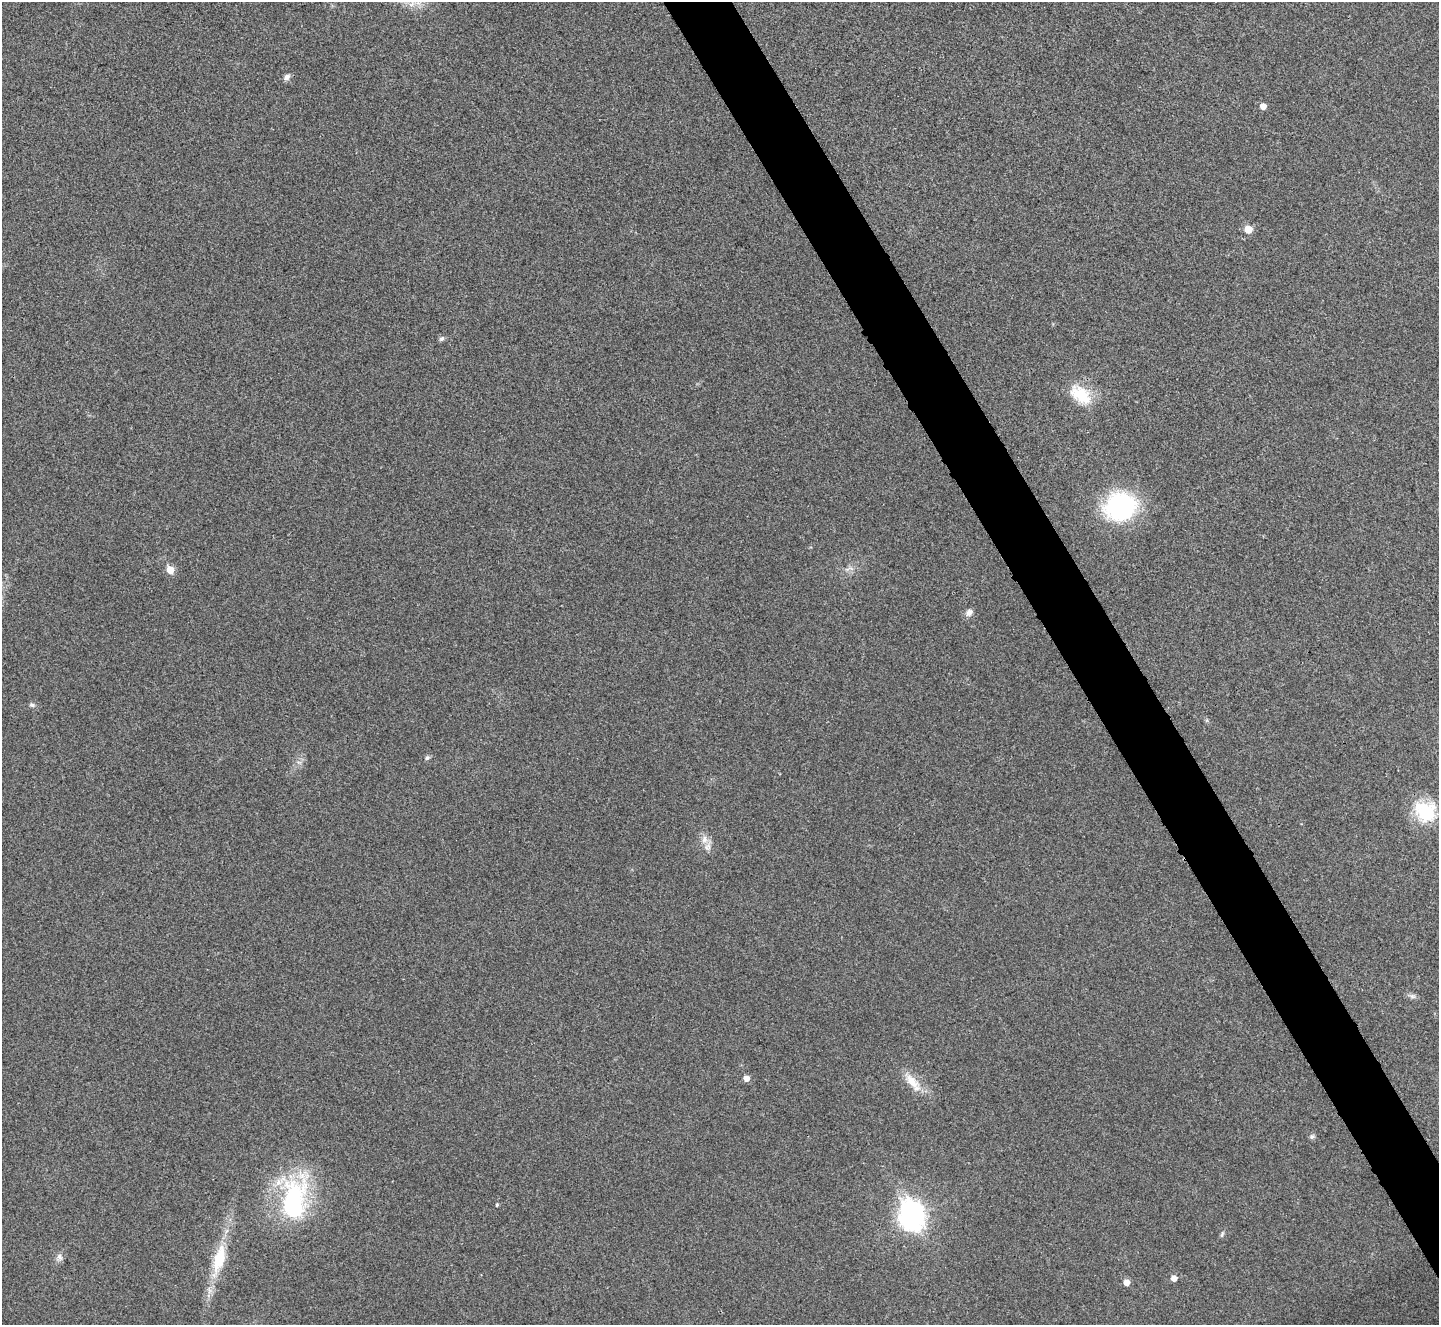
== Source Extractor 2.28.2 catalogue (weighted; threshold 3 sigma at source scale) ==
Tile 6 of 4 x 4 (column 2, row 2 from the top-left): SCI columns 1443-2879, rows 2810-4132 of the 5763 x 5753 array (HDU 1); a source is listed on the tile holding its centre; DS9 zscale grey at full resolution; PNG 1441 x 1327 px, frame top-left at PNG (2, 2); no overlay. Shown black and unused: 4% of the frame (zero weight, under 3 of 4 exposures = <1% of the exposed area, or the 3 px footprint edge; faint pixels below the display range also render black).
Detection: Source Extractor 2.28.2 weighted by HDU 2 'WHT'; one run over the whole footprint, this tile lists its part. Background 0.082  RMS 0.0073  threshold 0.0327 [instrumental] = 3 sigma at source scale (4.5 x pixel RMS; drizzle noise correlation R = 1.50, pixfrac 1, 0.05/0.05 arcsec/px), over >= 5 px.
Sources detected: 29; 1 inside a brighter object's white glare — not listed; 3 inside a brighter listed object's ellipse — not listed separately; the other 25 listed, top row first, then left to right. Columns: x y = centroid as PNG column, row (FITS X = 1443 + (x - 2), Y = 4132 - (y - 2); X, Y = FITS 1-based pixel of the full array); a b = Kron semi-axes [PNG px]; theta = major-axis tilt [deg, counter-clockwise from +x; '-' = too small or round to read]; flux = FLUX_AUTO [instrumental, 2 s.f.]
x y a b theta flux
287 77 8 7 - 3.1
1263 106 5 5 - 4.7
1248 229 6 6 - 12
442 338 8 6 43 1.7
1081 395 31 18 -37 25
1120 506 32 28 7 97
849 569 16 4 14 3.1
170 570 6 5 - 12
969 612 10 8 39 3.8
32 705 8 5 -15 1.7
427 758 7 5 42 1.5
1426 812 27 24 50 34
704 839 12 9 -84 5.2
1412 996 9 6 -15 2.3
746 1078 5 5 - 5.2
912 1082 29 12 -47 14
1312 1137 7 6 - 1.7
294 1200 60 31 81 92
497 1205 4 3 - 0.94
911 1219 10 8 -29 380
1222 1234 10 4 69 1.5
60 1257 11 7 -68 2.8
219 1259 46 15 75 29
1174 1278 5 5 - 5.3
1126 1282 5 5 - 5.8